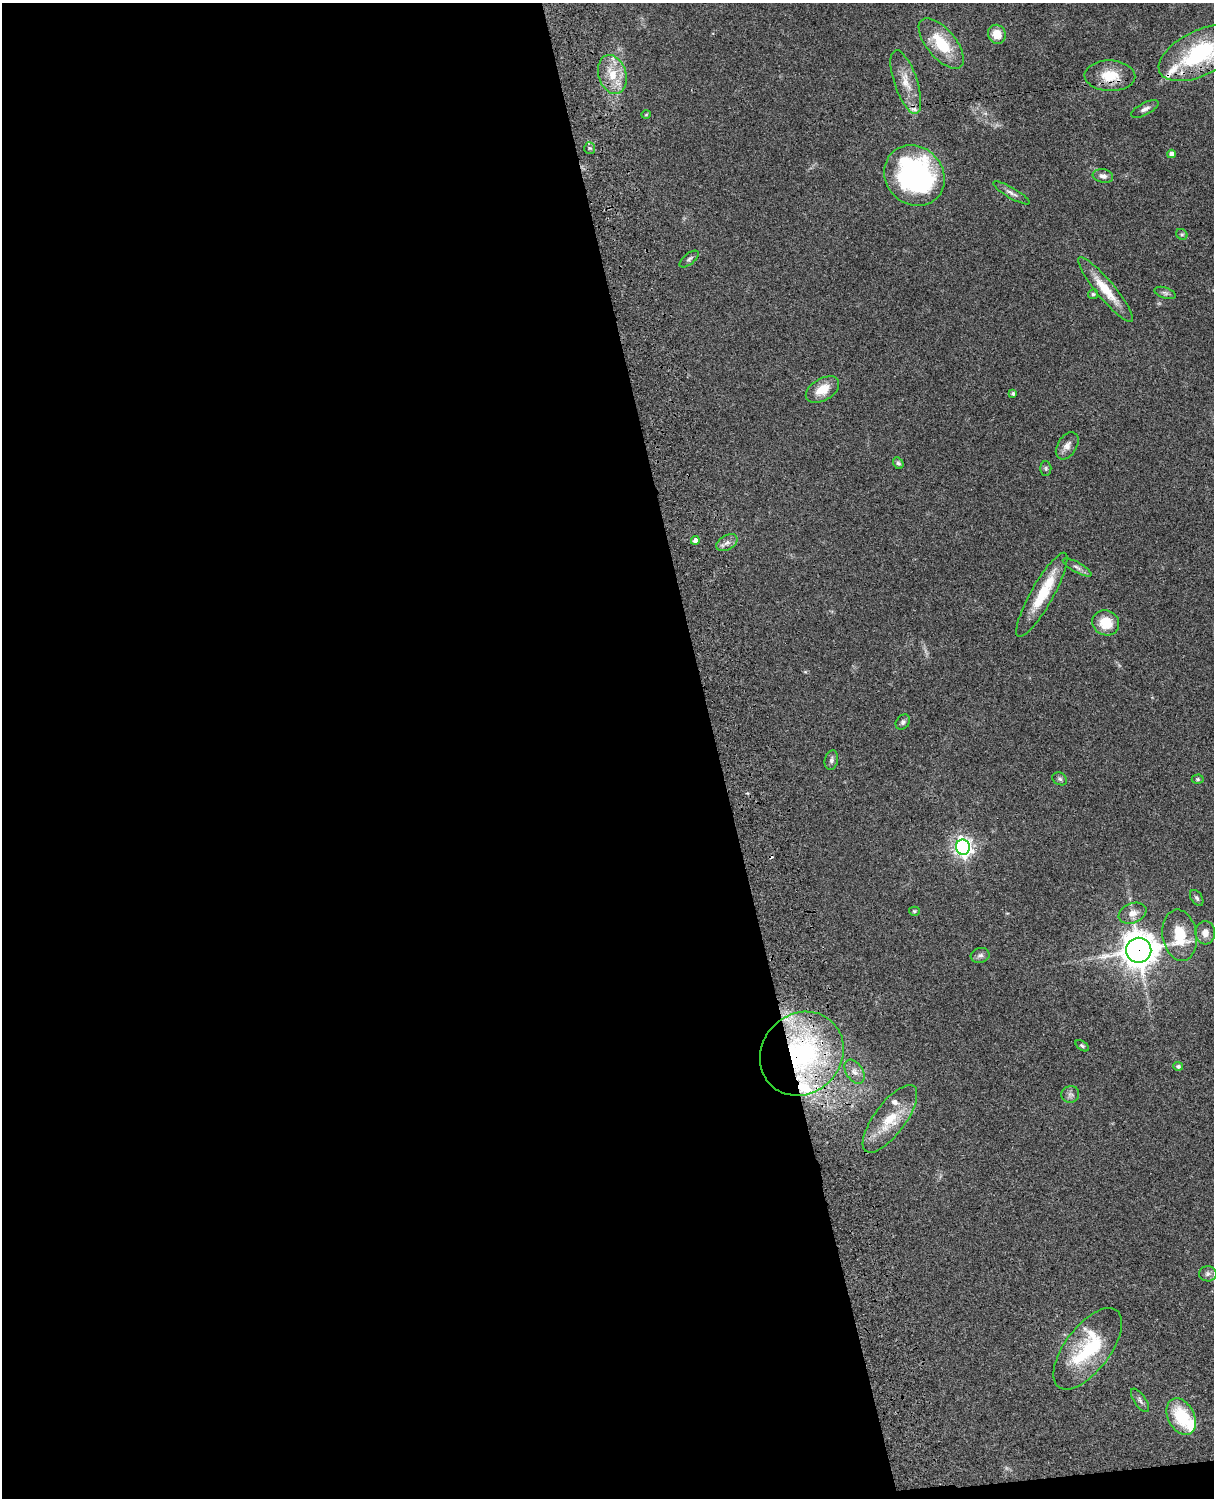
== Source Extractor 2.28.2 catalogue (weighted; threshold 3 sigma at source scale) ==
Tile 9 of 4 x 3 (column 1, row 3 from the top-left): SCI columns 121-1332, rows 277-1772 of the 5087 x 4926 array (HDU 1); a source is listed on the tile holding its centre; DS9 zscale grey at full resolution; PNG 1216 x 1500 px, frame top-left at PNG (2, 3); each listed source drawn as its Kron ellipse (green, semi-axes under 4 px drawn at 4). Shown black and unused: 60% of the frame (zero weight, under 3 of 4 exposures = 6% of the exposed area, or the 3 px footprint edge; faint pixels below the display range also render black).
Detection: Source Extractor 2.28.2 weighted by HDU 2 'WHT'; one run over the whole footprint, this tile lists its part. Background 0.0873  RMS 0.0061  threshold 0.0274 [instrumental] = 3 sigma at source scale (4.5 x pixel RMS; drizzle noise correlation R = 1.50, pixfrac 1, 0.05/0.05 arcsec/px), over >= 5 px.
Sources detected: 57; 1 cosmic-ray / hot-pixel residue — neither listed nor drawn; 6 inside a brighter listed object's ellipse — not listed separately; the other 50 listed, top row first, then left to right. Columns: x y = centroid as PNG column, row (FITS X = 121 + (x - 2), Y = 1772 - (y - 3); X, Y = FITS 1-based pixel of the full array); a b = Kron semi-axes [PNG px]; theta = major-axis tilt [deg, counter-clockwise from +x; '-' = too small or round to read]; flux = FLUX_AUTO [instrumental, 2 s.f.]
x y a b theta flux
997 34 9 9 - 9.6
941 43 30 14 -50 24
1200 53 45 22 26 66
612 75 20 13 -73 13
1110 76 25 15 -2 16
906 82 33 11 -71 11
1145 109 15 6 27 2.7
646 115 5 3 - 0.55
590 148 6 5 - 1.1
1171 154 4 4 - 2.8
914 176 32 28 -47 130
1103 176 10 6 -11 2.8
1011 193 21 5 -30 2.8
1182 234 6 5 - 0.96
689 259 11 5 39 1.7
1106 290 41 9 -51 16
1165 293 11 5 -19 1.7
1093 294 5 4 - 1.1
822 390 18 11 31 10
1013 394 4 4 - 1.3
1067 446 15 9 58 3.9
898 463 6 4 -60 1.3
1046 468 7 5 -89 1.2
695 540 4 4 - 2.8
727 543 11 7 29 2.9
1077 567 16 5 -29 2.4
1042 595 48 11 61 22
1106 623 14 12 -27 14
903 722 8 6 50 1.8
831 760 10 6 77 1.8
1060 779 8 6 -31 1.3
1198 779 6 4 1 0.91
963 847 7 7 - 280
1197 898 9 5 -57 1.5
914 911 5 4 - 0.7
1133 913 14 10 23 5.2
1205 933 11 10 - 4.9
1180 935 26 17 -81 23
1139 950 12 12 - 1100
980 955 9 7 13 2
1082 1046 7 4 -37 1.1
802 1054 44 39 46 100
1178 1066 5 4 - 1.3
854 1072 13 8 -56 3.7
1070 1094 9 8 - 2.1
890 1119 40 15 53 20
1208 1274 9 7 -1 2.2
1088 1349 48 22 53 44
1140 1400 13 5 -55 1.9
1181 1417 19 13 -62 25
Overlapping masked pixels (flux is a lower limit): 4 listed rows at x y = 1200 53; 1110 76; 1139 950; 802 1054
Isophote crosses this tile's border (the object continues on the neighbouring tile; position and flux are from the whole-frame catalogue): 1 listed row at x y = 1200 53